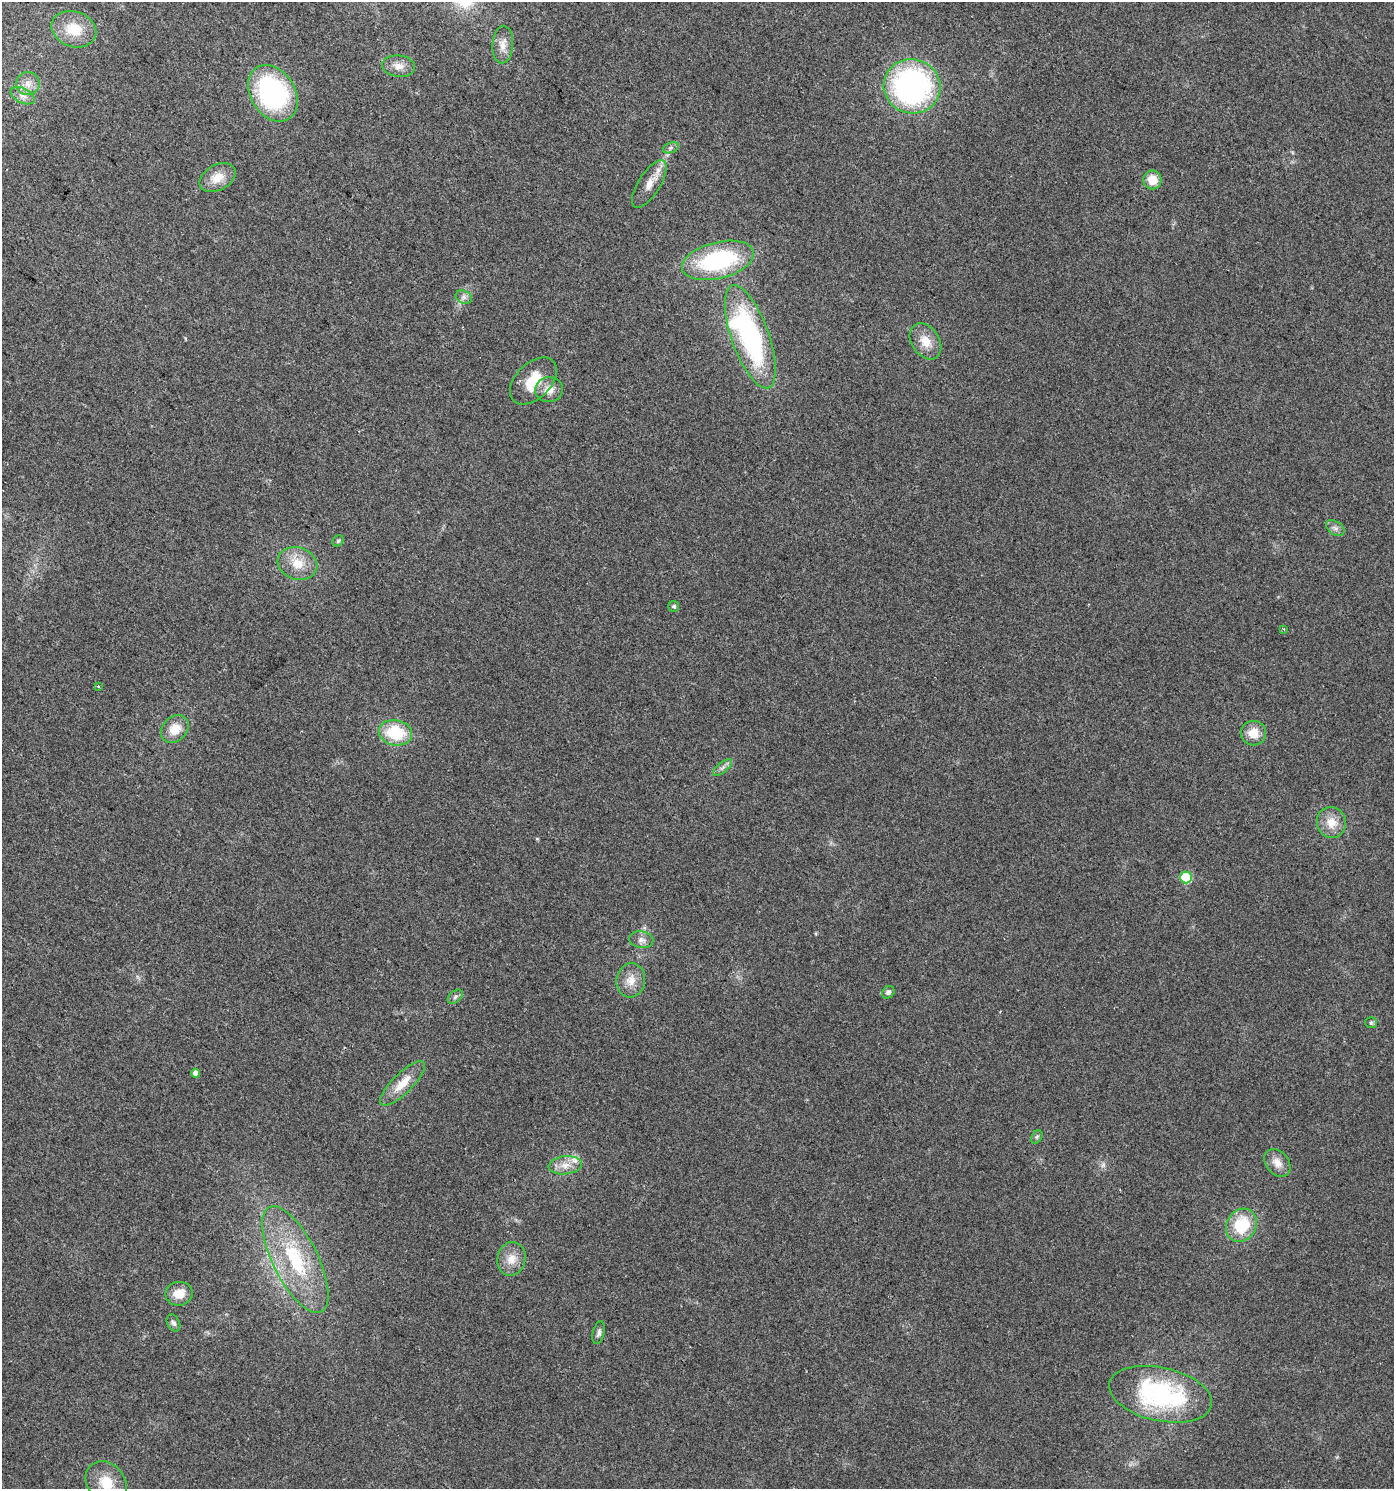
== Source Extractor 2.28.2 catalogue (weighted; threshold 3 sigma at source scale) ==
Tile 11 of 4 x 4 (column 3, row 3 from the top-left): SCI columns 3034-4425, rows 1488-2974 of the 6000 x 5953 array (HDU 1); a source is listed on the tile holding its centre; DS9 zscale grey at full resolution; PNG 1396 x 1491 px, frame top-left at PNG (2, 2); each listed source drawn as its Kron ellipse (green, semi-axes under 4 px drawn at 4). Shown black and unused: <1% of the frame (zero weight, under 2 of 3 exposures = <1% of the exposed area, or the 3 px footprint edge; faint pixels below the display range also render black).
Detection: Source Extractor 2.28.2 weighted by HDU 2 'WHT'; one run over the whole footprint, this tile lists its part. Background 0.049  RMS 0.0067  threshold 0.0303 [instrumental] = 3 sigma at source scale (4.5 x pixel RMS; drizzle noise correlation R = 1.50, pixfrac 1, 0.0396/0.0396 arcsec/px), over >= 5 px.
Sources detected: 51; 1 too faint to see at this stretch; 1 inside a brighter object's white glare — neither listed nor drawn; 2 inside a brighter listed object's ellipse — not listed separately; the other 47 listed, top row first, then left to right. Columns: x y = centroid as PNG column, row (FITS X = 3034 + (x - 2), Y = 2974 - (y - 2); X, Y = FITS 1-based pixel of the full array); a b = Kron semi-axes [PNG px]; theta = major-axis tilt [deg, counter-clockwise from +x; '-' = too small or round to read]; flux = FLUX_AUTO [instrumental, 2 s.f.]
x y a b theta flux
74 29 23 17 -19 18
503 44 19 10 86 6.2
399 66 16 10 -6 6.5
28 84 11 11 - 6.3
912 86 28 27 - 170
273 93 30 22 -58 110
23 96 13 7 -26 4.1
671 148 8 5 20 1.8
217 178 19 12 28 11
1152 180 9 9 - 11
649 184 27 11 58 9.4
718 260 37 18 14 77
464 297 8 6 -21 2.4
750 337 54 18 -70 110
925 341 19 14 -56 11
533 381 28 17 45 19
549 390 14 12 7 7.4
1335 528 10 6 -35 2.7
338 541 6 5 - 1
297 563 20 16 -19 14
674 606 5 5 - 1.3
1284 629 3 3 - 0.67
99 686 3 3 - 1.7
175 729 15 12 43 11
395 733 17 12 -11 31
1253 733 12 12 - 9.9
722 768 11 5 39 2.5
1331 822 15 14 - 10
1186 877 6 6 - 32
641 940 12 8 -9 3.7
631 980 17 14 84 8.9
888 992 7 5 48 2.1
455 997 8 5 41 2
1371 1023 6 5 - 1.1
196 1073 4 4 - 4.7
403 1083 30 10 45 13
1037 1137 7 5 58 1.4
1277 1163 15 11 -50 7.1
565 1165 17 9 7 7.5
1241 1225 17 14 58 30
295 1259 59 22 -63 57
511 1259 17 14 78 9
179 1294 13 12 - 9.1
173 1323 9 6 -63 2.3
599 1333 12 5 75 2.2
1160 1394 52 26 -12 98
106 1482 23 18 -49 17